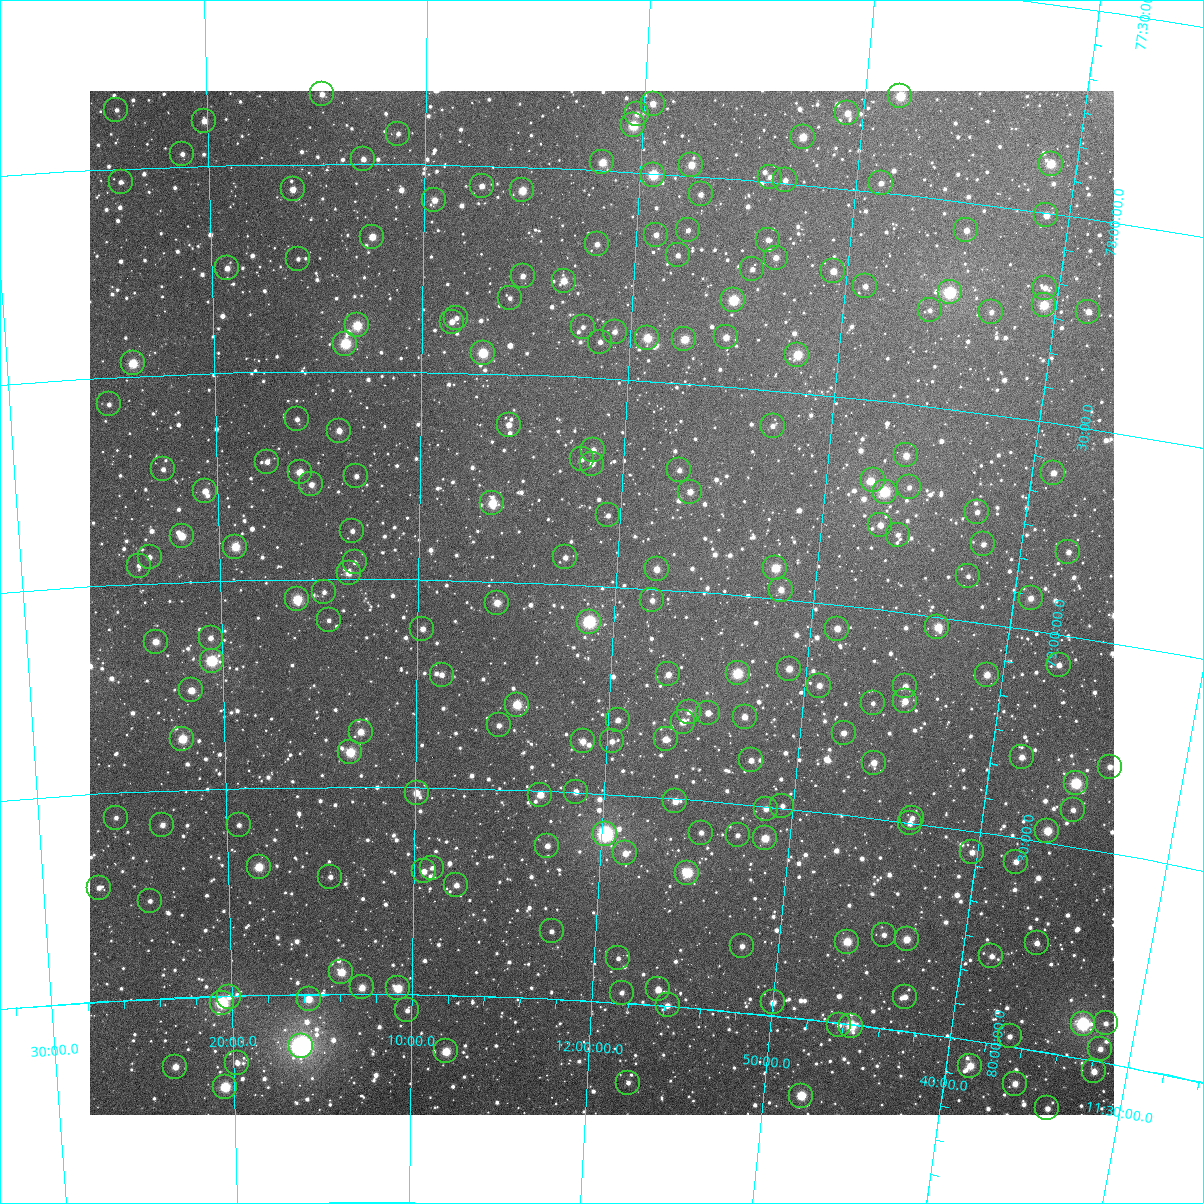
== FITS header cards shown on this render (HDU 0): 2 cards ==
NAXIS1  =                 1024
NAXIS2  =                 1024

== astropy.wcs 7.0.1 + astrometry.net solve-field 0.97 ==
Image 1024 x 1024 px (HDU 0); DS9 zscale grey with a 90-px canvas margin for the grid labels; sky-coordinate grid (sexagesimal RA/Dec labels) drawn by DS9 from the SOLVED WCS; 211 Tycho-2 reference stars matched to detected sources circled (green)
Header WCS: RA---TAN-SIP/DEC--TAN-SIP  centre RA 12:00:41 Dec +79:02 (180.17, +79.04 deg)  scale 8.68 arcsec/px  FOV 148.1' x 148.0'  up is +177 deg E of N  parity flipped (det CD > 0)
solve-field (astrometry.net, Tycho-2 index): VERIFIED the header's WCS against the Tycho-2 star catalogue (verified at 6 index scales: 10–211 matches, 0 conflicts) and refined it, rather than solving blind
Solved WCS: RA---TAN-SIP/DEC--TAN-SIP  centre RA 12:00:41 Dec +79:02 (180.17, +79.04 deg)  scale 8.68 arcsec/px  FOV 148.1' x 148.0'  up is +177 deg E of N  parity flipped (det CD > 0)
The solver's refit moves the header's centre by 0.57 arcsec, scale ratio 1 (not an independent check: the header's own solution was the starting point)
Tycho-2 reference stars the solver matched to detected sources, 211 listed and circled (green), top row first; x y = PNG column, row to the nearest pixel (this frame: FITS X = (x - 90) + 1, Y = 1024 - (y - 91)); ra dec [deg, ICRS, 3 dp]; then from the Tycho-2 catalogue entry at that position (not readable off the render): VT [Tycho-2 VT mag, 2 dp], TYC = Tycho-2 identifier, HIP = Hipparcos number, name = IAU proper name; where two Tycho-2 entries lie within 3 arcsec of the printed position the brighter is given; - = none
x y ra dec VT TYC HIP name
322 94 183.685 +77.832 11.42 4553-463-1 - -
900 96 177.098 +77.765 9.73 4553-959-1 57588 -
653 104 179.900 +77.833 10.89 4553-1348-1 - -
116 110 186.039 +77.858 12.15 4553-1411-1 - -
847 113 177.675 +77.819 10.88 4553-895-1 - -
637 114 180.076 +77.860 11.59 4553-1264-1 - -
204 121 185.037 +77.892 11.22 4553-615-1 - -
633 125 180.110 +77.888 9.53 4553-862-1 - -
398 134 182.810 +77.927 12.30 4553-1091-1 - -
803 137 178.157 +77.886 10.57 4553-807-1 - -
182 154 185.301 +77.970 12.15 4553-41-1 - -
363 159 183.208 +77.989 11.50 4553-1472-1 - -
602 162 180.440 +77.981 10.29 4553-1017-1 - -
1051 164 175.293 +77.882 10.10 4553-1317-1 - -
691 165 179.412 +77.974 10.56 4553-1570-1 - -
653 175 179.845 +78.004 9.44 4553-270-1 - -
770 177 178.497 +77.990 12.13 4553-1305-1 - -
785 180 178.315 +77.994 11.84 4553-1298-1 - -
121 182 186.030 +78.032 12.42 4553-1405-1 - -
881 183 177.209 +77.979 11.63 4553-1279-1 - -
482 186 181.828 +78.049 11.41 4553-389-1 - -
293 189 184.030 +78.061 11.36 4553-202-1 - -
522 190 181.356 +78.057 10.14 4553-865-1 - -
701 194 179.282 +78.044 11.56 4553-1243-1 - -
434 200 182.378 +78.086 10.95 4553-999-1 - -
1046 215 175.264 +78.007 11.24 4553-1188-1 - -
688 230 179.400 +78.132 12.16 4553-1180-1 - -
966 230 176.160 +78.068 11.44 4553-1158-1 - -
656 235 179.772 +78.148 11.57 4553-1455-1 - -
372 237 183.101 +78.176 10.47 4553-251-1 - -
768 240 178.457 +78.140 11.97 4553-1136-1 - -
597 244 180.458 +78.179 11.85 4553-1210-1 - -
678 255 179.499 +78.194 11.98 4553-1109-1 - -
776 258 178.346 +78.181 11.48 4553-1101-1 - -
298 259 183.976 +78.228 12.44 4553-339-1 - -
227 268 184.815 +78.248 11.14 4553-349-1 - -
752 269 178.610 +78.214 11.92 4553-1048-1 - -
833 271 177.657 +78.201 11.12 4553-1055-1 - -
523 276 181.316 +78.263 11.47 4553-7-1 - -
564 281 180.825 +78.270 10.60 4553-1394-1 - -
865 286 177.264 +78.229 11.56 4553-985-1 - -
1045 288 175.158 +78.180 11.39 4553-941-1 - -
950 292 176.268 +78.221 8.72 4553-939-1 57312 -
510 298 181.459 +78.317 12.30 4553-1192-1 - -
733 300 178.804 +78.292 9.36 4553-936-1 - -
1044 305 175.142 +78.221 9.87 4553-888-1 - -
930 310 176.474 +78.270 12.76 4553-850-1 - -
991 312 175.747 +78.256 11.87 4553-822-1 - -
1088 312 174.615 +78.222 11.53 4553-810-1 - -
456 318 182.089 +78.368 11.95 4553-748-1 - -
452 322 182.147 +78.377 11.45 4553-454-1 - -
357 325 183.277 +78.389 9.62 4553-940-1 - -
583 327 180.574 +78.380 12.71 4553-1253-1 - -
615 332 180.192 +78.387 11.83 4553-399-1 - -
726 337 178.858 +78.382 10.98 4553-937-1 - -
647 338 179.797 +78.397 9.99 4553-918-1 - -
684 339 179.356 +78.394 10.16 4553-944-1 58308 -
600 342 180.359 +78.413 12.58 4553-826-1 - -
345 344 183.417 +78.433 9.89 4553-195-2 - -
483 353 181.766 +78.451 9.46 4553-830-1 59091 -
797 355 177.987 +78.410 9.83 4553-1143-1 - -
133 363 185.981 +78.469 9.57 4553-45-1 - -
109 404 186.292 +78.565 12.16 4553-1020-1 - -
297 419 184.008 +78.614 12.00 4553-836-1 - -
509 425 181.422 +78.622 11.18 4553-402-1 - -
773 426 178.209 +78.586 12.34 4553-993-1 - -
339 431 183.494 +78.643 10.95 4553-636-1 - -
593 450 180.377 +78.674 11.50 4553-46-1 - -
906 455 176.552 +78.624 10.86 4553-98-1 - -
582 459 180.513 +78.698 11.89 4553-61-1 - -
267 462 184.382 +78.716 11.77 4553-1045-1 - -
592 464 180.382 +78.708 11.78 4553-79-1 - -
163 469 185.665 +78.727 12.01 4553-772-1 - -
679 470 179.304 +78.710 11.67 4553-114-1 - -
300 472 183.982 +78.742 10.41 4553-500-1 - -
1053 473 174.738 +78.619 11.32 4553-196-1 - -
356 476 183.281 +78.752 12.05 4553-723-1 - -
873 480 176.922 +78.691 11.01 4553-192-1 57544 -
311 484 183.837 +78.772 11.48 4553-1431-1 - -
909 487 176.469 +78.699 12.09 4553-230-1 - -
205 491 185.155 +78.783 10.89 4553-794-1 - -
690 492 179.153 +78.760 10.89 4553-213-1 - -
885 492 176.761 +78.716 9.22 4553-240-1 57492 -
492 503 181.590 +78.813 9.79 4553-633-1 59048 -
977 512 175.601 +78.738 11.65 4553-371-1 - -
608 515 180.148 +78.830 11.67 4553-315-1 - -
880 525 176.767 +78.797 11.15 4553-406-1 - -
352 531 183.331 +78.884 12.54 4553-1056-1 - -
898 535 176.538 +78.816 12.23 4553-468-1 - -
182 536 185.465 +78.890 10.62 4553-641-1 - -
983 544 175.470 +78.813 12.21 4553-564-1 - -
235 547 184.798 +78.919 9.87 4553-1427-1 - -
1068 552 174.410 +78.801 11.82 4553-599-1 - -
150 557 185.877 +78.937 11.86 4553-413-1 - -
565 557 180.655 +78.936 12.09 4553-573-1 - -
355 562 183.300 +78.960 12.55 4553-30-1 - -
139 566 186.016 +78.956 12.21 4553-288-1 - -
775 568 178.020 +78.926 10.95 4553-1545-1 - -
657 569 179.500 +78.952 10.97 4553-609-1 - -
349 573 183.378 +78.986 10.97 4553-151-1 - -
968 576 175.607 +78.894 12.06 4553-680-1 - -
781 590 177.918 +78.977 11.05 4553-666-1 - -
324 592 183.689 +79.032 11.98 4553-1434-1 - -
1031 598 174.790 +78.925 11.18 4553-617-1 - -
297 599 184.030 +79.049 9.51 4553-1129-1 - -
652 600 179.531 +79.028 11.53 4553-652-1 - -
497 603 181.495 +79.052 10.50 4553-961-1 - -
329 620 183.632 +79.100 12.02 4553-321-1 - -
589 622 180.317 +79.087 8.53 4553-593-1 58619 -
937 627 175.902 +79.025 10.19 4553-565-1 57193 -
422 629 182.436 +79.119 11.61 4553-1132-1 - -
837 629 177.162 +79.057 11.13 4553-556-1 - -
211 638 185.143 +79.137 11.60 4553-155-1 - -
156 642 185.846 +79.141 10.62 4553-450-1 - -
212 661 185.138 +79.192 8.97 4553-872-1 - -
1059 665 174.310 +79.074 11.73 4553-467-1 - -
789 669 177.721 +79.164 10.70 4553-477-1 - -
738 673 178.375 +79.187 9.35 4553-474-1 - -
668 674 179.260 +79.203 11.05 4553-472-1 - -
442 675 182.176 +79.229 11.76 4553-55-1 - -
987 675 175.199 +79.123 10.75 4553-447-1 - -
819 686 177.313 +79.198 11.44 4553-455-1 - -
905 686 176.215 +79.176 11.48 4553-434-1 - -
191 690 185.410 +79.262 10.70 4553-952-1 - -
905 701 176.196 +79.212 10.68 4553-386-1 - -
873 703 176.603 +79.226 12.15 4553-390-1 - -
517 705 181.190 +79.295 9.74 4553-411-1 - -
689 712 178.959 +79.290 11.71 4553-378-1 - -
708 713 178.712 +79.288 11.48 4553-377-1 - -
745 717 178.235 +79.290 11.13 4553-352-1 - -
618 720 179.872 +79.320 11.41 4553-372-1 - -
683 722 179.026 +79.314 10.81 4553-363-1 - -
499 725 181.419 +79.347 12.08 4553-354-1 - -
361 732 183.220 +79.368 10.62 4553-43-1 - -
844 733 176.935 +79.305 11.47 4553-280-1 - -
182 739 185.550 +79.378 9.61 4553-1383-1 - -
666 739 179.234 +79.359 10.91 4553-281-1 - -
583 741 180.318 +79.376 10.92 4553-297-1 - -
612 741 179.933 +79.373 11.59 4553-278-1 - -
350 752 183.355 +79.417 9.53 4553-718-1 - -
1022 757 174.603 +79.307 11.31 4553-182-1 - -
751 760 178.101 +79.393 11.52 4553-219-1 - -
874 763 176.500 +79.368 11.18 4553-180-1 - -
1110 767 173.454 +79.296 11.57 4553-156-1 - -
1076 783 173.852 +79.348 9.07 4553-112-1 - -
576 792 180.370 +79.499 11.34 4553-132-1 - -
417 793 182.476 +79.514 10.77 4553-495-1 - -
540 795 180.837 +79.510 10.44 4553-133-1 - -
675 801 179.049 +79.506 10.77 4553-115-1 - -
782 806 177.632 +79.496 11.92 4553-78-1 - -
766 809 177.848 +79.506 11.45 4553-88-1 - -
1073 810 173.833 +79.413 12.13 4553-47-1 - -
116 818 186.470 +79.560 12.62 4553-424-1 - -
912 818 175.912 +79.489 11.97 4553-27-1 - -
910 823 175.932 +79.502 11.47 4553-22-1 - -
162 825 185.858 +79.583 11.50 4553-504-1 - -
239 825 184.839 +79.589 12.22 4553-1033-1 - -
1047 831 174.119 +79.473 10.08 4553-66-1 - -
701 833 178.677 +79.578 12.39 4553-17-1 - -
605 834 179.951 +79.595 7.79 4553-23-1 58495 -
738 835 178.189 +79.576 12.10 4553-13-1 - -
765 838 177.819 +79.577 10.19 4553-4-1 - -
547 846 180.716 +79.632 11.66 4553-5-1 - -
972 852 175.066 +79.551 11.56 4553-643-1 - -
625 853 179.663 +79.640 10.98 4553-335-1 - -
1016 862 174.470 +79.558 11.45 4553-509-1 - -
259 867 184.587 +79.692 9.81 4553-99-1 - -
432 868 182.254 +79.694 12.13 4553-596-1 - -
424 871 182.362 +79.703 11.48 4553-415-1 - -
687 873 178.817 +79.676 9.34 4553-529-1 58122 -
330 877 183.624 +79.717 11.79 4553-171-1 - -
456 885 181.919 +79.735 11.39 4553-458-1 - -
99 888 186.756 +79.726 11.73 4554-1120-1 - -
150 901 186.069 +79.764 12.16 4553-1087-1 - -
552 931 180.602 +79.837 12.55 4553-401-1 - -
884 935 176.087 +79.777 12.29 4553-777-1 - -
907 939 175.775 +79.780 10.61 4553-785-1 - -
847 942 176.571 +79.803 10.08 4553-784-1 - -
1037 943 174.023 +79.744 11.82 4553-797-1 - -
742 946 177.994 +79.841 11.63 4553-793-1 - -
991 956 174.602 +79.792 11.76 4553-741-1 - -
618 958 179.673 +79.893 12.14 4553-795-1 - -
341 972 183.479 +79.947 10.03 4553-1008-1 - -
362 987 183.195 +79.984 10.64 4553-138-1 - -
398 988 182.694 +79.986 9.94 4553-484-1 59365 -
658 989 179.093 +79.962 11.09 4553-689-1 - -
622 993 179.592 +79.975 12.13 4553-690-1 - -
229 997 185.037 +80.003 11.43 4556-1414-1 - -
905 997 175.695 +79.918 11.73 4553-702-1 - -
309 999 183.932 +80.012 10.35 4556-1404-1 - -
773 1002 177.499 +79.969 11.37 4553-694-1 - -
222 1003 185.138 +80.016 8.53 4556-84-1 60185 -
668 1005 178.947 +79.998 11.41 4553-704-1 - -
407 1010 182.558 +80.038 12.27 4556-81-1 - -
1106 1023 172.910 +79.906 11.29 4552-208-1 - -
1083 1024 173.219 +79.917 8.37 4552-209-1 56328 -
839 1025 176.551 +80.005 11.80 4556-103-1 - -
851 1026 176.382 +80.003 9.25 4556-107-1 - -
1010 1036 174.187 +79.976 11.89 4553-686-1 - -
301 1046 184.049 +80.125 7.24 4556-1440-1 59836 -
1100 1049 172.925 +79.969 11.65 4552-201-1 - -
446 1051 182.005 +80.135 9.84 4556-30-1 - -
237 1063 184.945 +80.162 11.80 4556-39-1 - -
970 1066 174.667 +80.060 10.38 4556-5-1 - -
175 1067 185.819 +80.166 10.62 4556-41-1 - -
1094 1071 172.951 +80.025 11.24 4555-2-1 - -
628 1083 179.418 +80.191 12.93 4556-14-1 - -
1015 1084 174.009 +80.086 11.13 4556-121-1 - -
225 1087 185.130 +80.219 9.23 4556-71-1 - -
801 1096 176.964 +80.184 9.54 4556-611-1 - -
1047 1108 173.503 +80.132 11.51 4556-126-1 - -